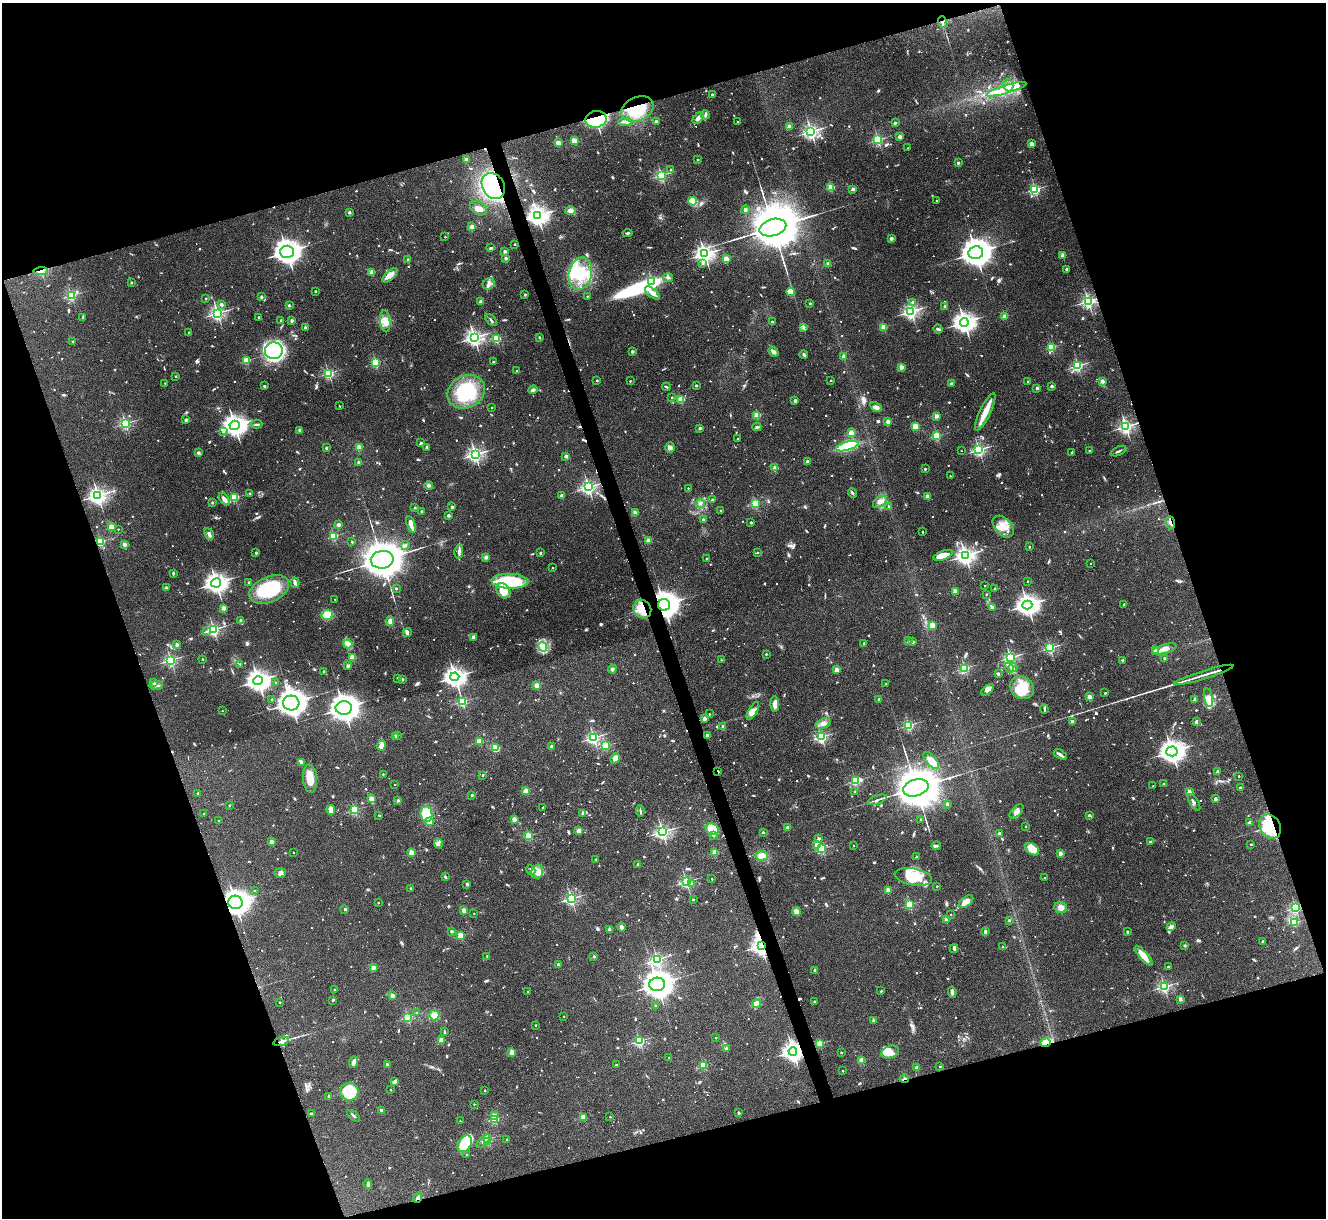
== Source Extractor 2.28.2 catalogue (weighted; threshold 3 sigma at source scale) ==
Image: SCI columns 4-5297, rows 273-5135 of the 5298 x 5285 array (HDU 1 of 3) = the unmasked area's bounding box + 8 px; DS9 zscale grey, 4 x 4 block average (1 PNG px = mean of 4 x 4 image px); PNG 1328 x 1220 px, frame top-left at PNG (2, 3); each listed source drawn as its Kron ellipse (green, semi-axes under 4 px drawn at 4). Shown black and unused: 37% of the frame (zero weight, under 3 of 4 exposures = <1% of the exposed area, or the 3 px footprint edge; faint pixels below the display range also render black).
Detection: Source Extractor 2.28.2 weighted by HDU 2 'WHT'. Background 0.143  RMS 0.0071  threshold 0.0322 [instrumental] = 3 sigma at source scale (4.5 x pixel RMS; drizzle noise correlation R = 1.50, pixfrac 1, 0.05/0.05 arcsec/px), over >= 5 px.
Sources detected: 1424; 13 too faint to see at this stretch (4 x 4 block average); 9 inside a brighter object's white glare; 13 cosmic-ray / hot-pixel residue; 9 long thin detections or spike segments (spike, bleed or trail) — neither listed nor drawn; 18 coinciding with a brighter row at this scale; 40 inside a brighter listed object's ellipse — not listed separately; of the other 1322, all 500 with FLUX_AUTO >= 6.3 (the completeness limit of this list) listed and drawn (822 fainter detections not listed), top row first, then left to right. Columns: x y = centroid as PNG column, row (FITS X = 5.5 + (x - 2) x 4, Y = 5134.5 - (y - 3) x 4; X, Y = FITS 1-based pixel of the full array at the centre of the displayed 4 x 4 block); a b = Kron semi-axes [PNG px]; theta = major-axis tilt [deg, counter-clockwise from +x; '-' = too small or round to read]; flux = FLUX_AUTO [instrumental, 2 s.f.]
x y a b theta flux
942 22 6 2 -74 8.7
1008 85 6 5 - 25
1006 89 21 3 17 62
712 94 2 2 - 13
637 109 17 12 23 190
705 115 4 2 - 7.9
698 118 7 3 47 16
596 119 10 8 11 320
625 122 7 2 1 13
656 122 2 2 - 57
737 122 2 2 - 8.6
895 123 2 2 - 10
789 126 2 2 - 98
811 132 3 2 - 1000
900 136 2 2 - 73
878 139 2 2 - 550
574 141 2 2 - 160
558 143 2 2 - 150
1031 144 2 2 - 95
908 148 2 2 - 8.2
698 159 2 2 - 16
466 160 2 2 - 80
958 163 2 2 - 31
671 169 2 2 - 7.6
661 175 2 2 - 570
493 186 13 11 -59 560
831 187 2 2 - 210
853 189 2 2 - 59
1035 189 2 2 - 520
937 200 2 2 - 8
693 201 4 4 - 120
478 208 9 6 -30 32
745 210 4 3 - 8.7
570 211 5 4 - 21
349 212 2 2 - 42
538 216 4 4 - 1700
472 227 2 2 - 110
773 228 13 8 15 25000
627 233 5 2 - 7.8
445 237 2 2 - 9.2
891 238 2 2 - 56
515 244 2 2 - 16
491 248 4 2 - 6.9
287 252 7 6 - 2600
505 252 2 2 - 70
976 253 7 6 - 5500
705 254 3 3 - 1500
1063 255 2 2 - 82
506 258 2 2 - 46
408 259 2 2 - 30
726 259 2 2 - 180
702 263 2 2 - 12
828 264 2 2 - 90
1066 269 2 2 - 18
41 271 7 3 4 18
372 272 2 2 - 120
580 274 16 11 77 150
390 275 9 4 43 36
668 278 5 2 - 8.6
652 281 2 2 - 570
132 283 2 2 - 17
488 284 6 5 - 18
315 291 2 2 - 18
791 292 4 3 - 64
652 293 9 4 -40 29
525 295 2 2 - 19
71 296 2 2 - 570
587 296 2 2 - 10
261 297 2 2 - 34
206 298 2 2 - 10
1088 301 2 2 - 910
481 302 2 2 - 85
912 302 2 2 - 17
810 303 2 2 - 20
221 304 2 2 - 54
289 305 2 2 - 33
945 306 2 2 - 47
911 311 3 2 - 1100
217 313 2 2 - 870
1005 316 2 2 - 130
83 317 2 2 - 6.8
258 317 2 2 - 16
281 320 2 2 - 15
491 320 7 2 -48 7.9
292 321 2 2 - 47
385 321 11 5 -85 40
772 322 2 2 - 20
964 322 4 4 - 1900
305 327 2 2 - 21
804 327 3 3 - 8.2
884 327 2 2 - 190
938 329 5 2 - 6.5
189 332 2 2 - 15
474 337 3 3 - 1200
539 337 2 2 - 17
497 339 2 2 - 370
73 341 2 2 - 7.6
1051 347 2 2 - 340
274 351 9 8 - 790
632 352 2 2 - 37
773 352 6 4 -39 16
804 355 4 3 - 6.8
843 356 2 2 - 48
247 360 2 2 - 250
493 362 2 2 - 13
376 363 2 2 - 410
1078 366 2 2 - 580
901 367 2 2 - 110
517 371 2 2 - 6.4
328 373 2 2 - 500
176 376 2 2 - 13
597 380 2 2 - 17
831 380 2 2 - 13
630 381 2 2 - 8.3
1102 381 2 2 - 66
1028 382 2 2 - 20
165 383 2 2 - 7.2
951 383 3 2 - 7
696 385 2 2 - 18
264 386 2 2 - 25
1052 386 2 2 - 34
666 387 4 2 - 7
1037 388 2 2 - 37
533 390 5 4 - 10
466 392 19 16 27 290
672 397 2 2 - 12
681 400 2 2 - 270
795 400 2 2 - 47
339 406 2 2 - 6.9
876 407 6 4 -27 17
492 408 2 2 - 10
985 412 20 5 64 66
757 416 2 2 - 200
936 416 2 2 - 83
186 420 2 2 - 43
888 422 2 2 - 100
125 423 2 2 - 710
256 424 6 2 6 9.3
235 425 5 4 - 2200
915 426 2 2 - 220
1126 426 2 2 - 970
757 427 4 3 - 8.5
700 428 2 2 - 39
300 430 2 2 - 16
223 432 2 2 - 8.1
851 433 2 2 - 180
937 436 2 2 - 320
737 439 2 2 - 7.2
421 443 2 2 - 23
847 446 11 4 17 210
359 447 2 2 - 150
427 447 2 2 - 43
670 447 5 4 - 14
326 448 2 2 - 26
979 450 2 2 - 780
1089 450 2 2 - 10
961 451 2 2 - 6.3
1118 451 8 2 25 7
198 453 2 2 - 38
1072 453 2 2 - 6.9
475 454 3 3 - 950
566 456 2 2 - 49
808 461 2 2 - 57
359 462 2 2 - 37
775 468 2 2 - 99
925 469 2 2 - 22
950 476 2 2 - 6.4
429 485 4 3 - 9.3
588 487 3 3 - 870
688 488 2 2 - 8.2
852 493 4 3 - 6.9
250 494 2 2 - 25
98 495 3 3 - 1200
562 496 2 2 - 69
927 496 2 2 - 87
235 497 2 2 - 380
224 499 7 3 -54 20
713 500 2 2 - 31
880 502 8 5 39 24
212 503 2 2 - 22
700 503 4 3 - 9
755 503 2 2 - 380
889 506 2 2 - 19
415 507 2 2 - 23
452 507 2 2 - 33
421 511 2 2 - 15
721 511 2 2 - 11
635 513 2 2 - 100
448 515 2 2 - 46
703 520 2 2 - 43
751 523 2 2 - 25
1170 523 6 2 -71 12
411 524 8 4 -71 22
338 525 2 2 - 75
111 527 2 2 - 150
1003 527 13 8 -47 64
118 529 2 2 - 6.7
922 532 2 2 - 11
209 534 6 3 -62 16
334 536 2 2 - 360
101 541 2 2 - 420
648 541 2 2 - 84
352 542 2 2 - 16
124 544 2 2 - 87
405 545 4 3 - 9.5
1029 547 2 2 - 14
459 552 7 3 77 12
256 553 2 2 - 23
540 553 2 2 - 17
757 553 2 2 - 7.8
943 555 10 4 20 46
965 555 3 3 - 1600
486 557 4 3 - 11
707 559 2 2 - 30
382 560 11 9 9 12000
1090 563 2 2 - 7.2
553 568 2 2 - 13
173 573 3 2 - 7.6
510 581 18 7 -1 230
1027 581 2 2 - 8.3
295 582 5 3 - 13
216 583 5 4 - 1600
249 583 2 2 - 37
985 586 2 2 - 6.8
167 588 2 2 - 48
396 588 2 2 - 20
995 588 2 2 - 10
269 589 21 12 24 250
503 591 8 6 -50 86
955 591 2 2 - 120
986 594 2 2 - 12
335 599 2 2 - 6.4
1124 604 2 2 - 18
664 605 6 6 - 4700
1027 605 5 4 - 2400
993 607 2 2 - 28
224 608 2 2 - 110
642 609 10 8 -56 99
327 615 6 5 - 73
241 621 2 2 - 66
390 621 4 3 - 23
932 625 2 2 - 170
214 629 2 2 - 760
206 631 2 2 - 8
407 632 4 3 - 12
473 637 2 2 - 82
908 640 2 2 - 9.4
913 642 2 2 - 38
864 643 2 2 - 20
348 644 5 3 - 21
177 645 2 2 - 51
543 647 5 4 - 18
1050 648 2 2 - 540
1164 649 12 4 16 29
1155 651 2 2 - 63
766 654 2 2 - 12
1010 657 2 2 - 610
353 658 2 2 - 180
202 659 2 2 - 9
1165 659 2 2 - 48
171 660 2 2 - 760
721 660 2 2 - 6.4
1123 660 3 2 - 6.3
240 664 2 2 - 8.1
348 666 2 2 - 51
1013 667 4 2 - 7.9
964 668 2 2 - 500
1009 668 5 2 - 11
612 669 4 3 - 8.7
837 670 2 2 - 110
324 672 2 2 - 16
998 674 2 2 - 36
1204 675 31 2 17 34
455 677 4 4 - 1800
397 678 2 2 - 12
402 679 2 2 - 31
258 681 4 4 - 2600
154 683 2 2 - 32
276 683 2 2 - 18
886 684 2 2 - 7.1
156 685 7 3 2 16
537 685 2 2 - 130
1022 688 12 10 -40 100
987 690 7 3 37 18
1105 693 2 2 - 16
1089 697 2 2 - 66
1208 698 9 4 -79 26
879 699 2 2 - 23
272 700 2 2 - 16
1195 700 2 2 - 54
462 701 2 2 - 530
291 703 8 7 - 4100
775 704 8 4 -88 30
344 708 8 7 - 4500
1044 709 5 2 - 6.8
222 711 2 2 - 7.6
753 711 10 4 60 22
709 714 2 2 - 9.5
704 718 2 2 - 74
1072 722 2 2 - 66
1196 722 4 2 - 11
823 723 8 5 19 23
909 725 2 2 - 480
723 727 2 2 - 75
397 735 2 2 - 16
707 735 2 2 - 42
396 736 3 2 - 13
821 737 2 2 - 740
594 738 2 2 - 810
479 741 2 2 - 180
381 745 5 3 - 25
605 746 2 2 - 320
552 747 2 2 - 52
495 748 3 2 - 74
1172 751 5 5 - 2600
1060 754 7 3 -30 16
615 758 5 3 - 30
931 761 10 5 -50 57
301 762 3 2 - 66
718 772 2 2 - 21
1218 772 2 2 - 41
383 774 2 2 - 9.7
483 775 2 2 - 13
1239 776 2 2 - 7.7
310 779 14 7 -85 60
855 781 2 2 - 490
395 784 2 2 - 7.7
1164 784 2 2 - 23
1153 786 2 2 - 7.8
916 788 13 8 17 22000
1240 788 2 2 - 26
526 791 2 2 - 160
855 791 2 2 - 10
1189 792 2 2 - 81
198 793 2 2 - 11
472 795 2 2 - 20
372 799 2 2 - 150
1215 799 2 2 - 59
398 800 3 3 - 6.6
877 800 10 2 19 11
1194 802 9 3 -59 9.8
947 804 2 2 - 33
229 805 2 2 - 8.9
543 807 2 2 - 7.7
331 810 5 2 - 55
355 810 2 2 - 420
640 811 6 2 -83 8.5
1017 811 9 4 46 21
204 813 2 2 - 8.9
582 813 4 3 - 6.6
426 814 7 6 - 100
379 815 2 2 - 11
1089 815 2 2 - 24
514 819 2 2 - 110
920 819 2 2 - 8.5
219 820 2 2 - 7
430 821 2 2 - 120
1249 823 2 2 - 62
1026 826 2 2 - 6.4
1270 826 13 10 -59 320
787 828 2 2 - 69
712 829 7 5 -31 90
579 831 2 2 - 99
662 832 3 2 - 1100
763 832 2 2 - 23
999 833 2 2 - 34
713 835 2 2 - 13
529 836 2 2 - 340
819 839 2 2 - 35
1150 841 3 2 - 6.7
272 842 2 2 - 79
438 843 5 3 - 9.9
817 844 2 2 - 91
1251 844 2 2 - 14
853 845 2 2 - 6.4
936 846 5 2 - 8.1
822 848 2 2 - 350
1032 849 8 5 -35 81
293 852 2 2 - 7.1
715 852 2 2 - 160
412 853 2 2 - 170
1060 853 2 2 - 76
762 856 6 4 5 38
917 857 2 2 - 30
596 859 2 2 - 12
638 864 2 2 - 36
531 870 5 2 - 11
537 872 7 5 74 47
280 873 6 4 18 16
445 877 3 2 - 10
913 877 19 8 -10 130
1045 878 2 2 - 8.9
712 879 2 2 - 13
686 882 2 2 - 780
691 883 2 2 - 8
467 884 2 2 - 27
937 886 2 2 - 14
410 888 2 2 - 14
888 890 2 2 - 140
254 891 2 2 - 7
571 898 2 2 - 750
693 899 2 2 - 18
235 902 7 6 - 2900
966 902 8 4 37 35
378 903 2 2 - 8.6
909 905 2 2 - 390
1061 907 6 5 - 25
1295 908 2 2 - 620
345 909 2 2 - 32
464 911 2 2 - 110
796 912 4 4 - 24
474 913 2 2 - 8
951 915 2 2 - 7.2
946 920 2 2 - 110
1009 920 2 2 - 6.8
1295 923 2 2 - 260
622 927 4 3 - 16
1171 927 5 3 - 11
609 929 2 2 - 60
451 931 2 2 - 29
985 931 4 2 - 11
1127 932 3 2 - 8
461 936 2 2 - 270
1262 941 3 3 - 6.9
761 946 4 3 - 1500
1185 946 2 2 - 17
1002 947 2 2 - 13
954 948 4 2 - 12
487 956 2 2 - 12
1144 956 13 4 -49 50
594 957 2 2 - 29
657 959 2 2 - 830
558 965 2 2 - 48
1168 966 2 2 - 11
373 968 2 2 - 84
815 971 2 2 - 16
657 984 8 7 - 5100
1164 986 2 2 - 890
334 990 2 2 - 9.6
528 991 2 2 - 11
881 991 2 2 - 15
952 992 5 3 - 14
392 996 2 2 - 100
1180 999 4 3 - 8.1
333 1000 3 2 - 6.5
280 1002 2 2 - 13
815 1002 2 2 - 27
757 1004 4 2 - 6.3
655 1005 2 2 - 6.4
417 1013 2 2 - 11
434 1015 5 5 - 32
564 1016 2 2 - 8.6
408 1017 2 2 - 510
874 1020 2 2 - 40
535 1025 2 2 - 14
445 1032 3 2 - 6.5
716 1038 2 2 - 9
441 1040 2 2 - 140
281 1041 8 3 17 21
639 1041 2 2 - 490
1046 1043 5 3 - 45
820 1044 2 2 - 220
726 1049 2 2 - 40
793 1051 4 4 - 1700
512 1052 2 2 - 140
841 1052 2 2 - 14
890 1052 9 6 20 61
669 1057 2 2 - 7.9
862 1060 2 2 - 170
354 1062 6 4 71 24
387 1065 2 2 - 47
616 1065 2 2 - 18
703 1065 2 2 - 260
940 1066 2 2 - 13
916 1068 2 2 - 77
842 1071 2 2 - 10
904 1079 5 2 - 7.3
394 1082 4 3 - 8.5
390 1090 2 2 - 11
485 1090 2 2 - 13
349 1092 9 9 - 250
329 1096 2 2 - 29
474 1104 2 2 - 7.7
381 1110 2 2 - 38
738 1112 2 2 - 13
311 1114 2 2 - 35
354 1116 8 2 -40 7.3
494 1116 2 2 - 81
583 1117 2 2 - 180
610 1117 2 2 - 9.7
495 1119 2 2 - 360
460 1121 2 2 - 12
488 1139 2 2 - 410
507 1140 2 2 - 20
483 1141 8 3 48 20
488 1142 2 2 - 61
465 1144 9 6 59 210
466 1155 2 2 - 9.4
368 1184 5 3 - 13
418 1198 5 2 - 9.1
Overlapping masked pixels (flux is a lower limit): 20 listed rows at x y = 942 22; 637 109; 596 119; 493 186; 538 216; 41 271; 1088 301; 1170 523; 664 605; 642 609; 718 772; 1270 826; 235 902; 1295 908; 761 946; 281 1041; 1046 1043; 793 1051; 904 1079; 418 1198
Diffuse or blended objects may show on this block-average render without a row.